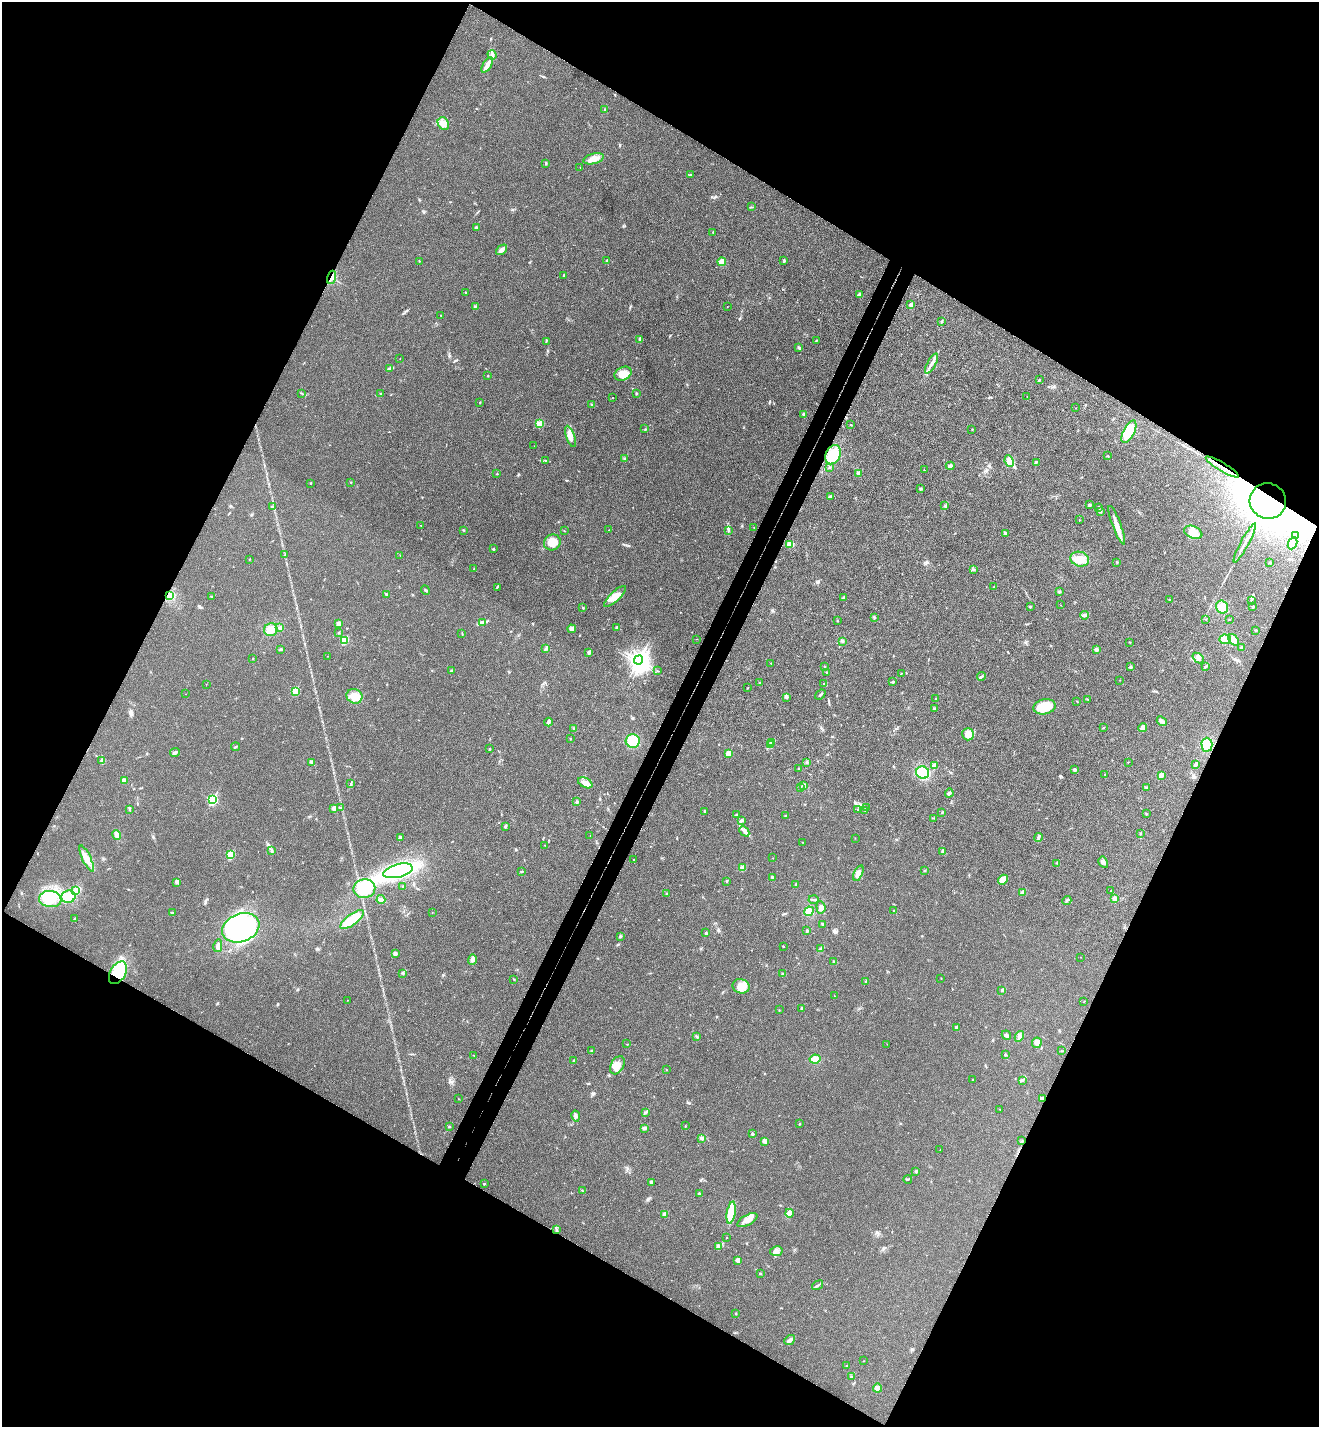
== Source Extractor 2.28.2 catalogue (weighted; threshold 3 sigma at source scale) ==
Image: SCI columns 197-5462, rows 35-5732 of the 5795 x 5765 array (HDU 1 of 3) = the unmasked area's bounding box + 8 px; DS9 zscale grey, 4 x 4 block average (1 PNG px = mean of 4 x 4 image px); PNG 1321 x 1429 px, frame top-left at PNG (2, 2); each listed source drawn as its Kron ellipse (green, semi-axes under 4 px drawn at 4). Shown black and unused: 47% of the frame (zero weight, under 3 of 4 exposures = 6% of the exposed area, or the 3 px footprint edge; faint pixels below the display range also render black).
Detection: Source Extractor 2.28.2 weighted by HDU 2 'WHT'. Background 0.0216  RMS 0.0064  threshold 0.0287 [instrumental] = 3 sigma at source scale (4.5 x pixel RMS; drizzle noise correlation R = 1.50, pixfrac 1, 0.05/0.05 arcsec/px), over >= 5 px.
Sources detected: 368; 3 inside a brighter object's white glare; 3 cosmic-ray / hot-pixel residue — neither listed nor drawn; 8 coinciding with a brighter row at this scale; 13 inside a brighter listed object's ellipse — not listed separately; the other 341 listed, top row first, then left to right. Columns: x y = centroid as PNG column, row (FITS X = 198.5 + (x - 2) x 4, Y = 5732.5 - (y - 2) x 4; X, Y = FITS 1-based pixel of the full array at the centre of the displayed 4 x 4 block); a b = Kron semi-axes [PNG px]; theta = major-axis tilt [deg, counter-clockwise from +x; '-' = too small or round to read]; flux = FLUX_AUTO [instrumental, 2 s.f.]
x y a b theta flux
492 55 5 3 - 10
487 65 8 3 59 24
605 109 2 2 - 1.9
443 123 7 5 -62 20
593 159 10 5 15 31
546 163 3 2 - 4.4
580 167 2 2 - 0.59
691 174 2 2 - 1.8
751 207 2 2 - 1.6
477 227 3 2 - 3.1
713 232 2 2 - 1.9
501 250 6 3 39 20
419 261 2 2 - 1.1
607 261 2 2 - 13
784 261 3 2 - 2.1
722 262 4 4 - 33
564 275 3 2 - 2.3
331 277 7 3 71 12
466 292 2 2 - 2.8
859 294 3 2 - 7.7
911 305 2 2 - 31
475 306 2 2 - 2.5
727 307 2 2 - 0.89
441 315 2 2 - 1.2
942 322 2 2 - 12
640 339 2 2 - 2.5
816 340 2 2 - 1.6
546 341 3 2 - 2.2
799 347 3 2 - 3.1
400 359 2 2 - 0.73
932 364 11 2 61 17
390 368 3 3 - 5.8
623 374 9 6 26 46
488 376 2 2 - 2.1
1039 380 3 2 - 2.7
301 393 2 2 - 1.3
381 393 2 2 - 2.3
636 393 2 2 - 3.3
1027 397 2 2 - 1.2
613 398 2 2 - 0.94
480 402 2 2 - 1.5
592 405 3 2 - 4.1
1076 408 2 2 - 1.7
804 414 3 3 - 7
540 423 4 4 - 25
851 425 2 2 - 1.7
645 429 2 2 - 1.4
972 429 3 2 - 1.9
1129 432 12 5 63 91
570 436 11 4 -71 26
534 446 2 2 - 0.72
833 455 10 7 63 81
1107 456 3 2 - 2.1
625 459 3 2 - 3.8
545 460 2 2 - 1.6
1009 461 6 4 -65 30
1036 462 4 2 - 5.5
950 466 4 3 - 15
830 467 3 2 - 3.5
1222 467 19 2 -31 20
924 470 2 2 - 1.4
858 473 3 3 - 6.7
497 474 2 2 - 3.3
351 482 2 2 - 1.7
310 483 2 2 - 4.6
920 489 3 2 - 5
830 496 3 3 - 4.6
1268 501 18 17 - 2200
1089 505 3 2 - 6.6
945 506 3 2 - 3.6
272 507 3 2 - 4.1
1098 507 2 2 - 2.4
1100 511 3 2 - 4.3
1079 520 2 2 - 1.6
421 525 2 2 - 0.97
1117 525 21 3 -69 38
754 528 2 2 - 1.5
463 530 2 2 - 2.4
608 530 2 2 - 1.1
728 530 3 2 - 3.5
564 531 3 2 - 1.7
1193 532 9 6 -23 39
1005 533 4 3 - 6.7
1295 535 2 2 - 0.66
552 542 8 8 - 54
1245 543 22 2 62 23
1292 543 6 4 64 13
790 544 4 3 - 28
493 549 2 2 - 9.5
285 555 2 2 - 1.9
400 555 2 2 - 0.93
249 559 2 2 - 1.3
1080 559 9 7 -15 51
1117 562 2 2 - 2.4
1270 563 2 2 - 5
474 569 2 2 - 2.4
973 569 2 2 - 1.4
497 587 2 2 - 2.2
994 587 2 2 - 2.7
425 590 5 2 - 3.6
1059 592 3 2 - 3.4
387 595 3 2 - 3
170 596 2 2 - 3
211 596 3 2 - 1.7
615 596 14 5 44 42
844 597 3 2 - 3.5
1169 600 2 2 - 1.9
1251 601 2 2 - 1.3
1060 605 2 2 - 0.71
1030 607 2 2 - 2.4
1222 607 6 6 - 34
1253 607 3 2 - 3
583 608 2 2 - 2.6
1085 615 4 3 - 10
874 618 2 2 - 2.9
1206 619 2 2 - 1.2
1229 620 2 2 - 1
837 621 2 2 - 1.6
482 622 3 2 - 2.3
339 623 3 3 - 13
616 627 2 2 - 3.4
280 628 3 2 - 6.8
572 629 4 3 - 12
271 630 7 6 - 37
1256 630 3 2 - 2.9
339 633 2 2 - 8.1
462 633 2 2 - 1.1
697 639 2 2 - 0.8
1225 639 5 5 - 25
344 640 2 2 - 160
1233 640 6 4 -52 24
842 641 3 2 - 5.4
1130 642 2 2 - 2.2
546 648 2 2 - 2.4
1241 648 3 2 - 3.7
281 649 3 2 - 4.5
1096 649 3 3 - 13
589 652 2 2 - 27
328 656 2 2 - 1.1
1198 658 6 4 -41 14
253 659 2 2 - 2
638 660 5 3 - 1300
771 663 2 2 - 1
824 666 2 2 - 1.8
1206 666 3 2 - 3.4
1131 667 3 2 - 4
657 670 2 2 - 0.88
452 671 2 2 - 6
826 672 2 2 - 2.3
901 673 2 2 - 1.5
982 676 4 2 - 4.9
1120 680 2 2 - 0.78
892 682 4 2 - 4.4
760 683 2 2 - 1.7
206 684 2 2 - 0.8
824 684 3 2 - 3.2
748 688 2 2 - 1.3
295 691 2 2 - 150
185 694 2 2 - 0.81
820 695 6 2 39 4.9
354 696 8 7 - 33
786 698 2 2 - 2.1
936 699 2 2 - 1.7
1087 699 2 2 - 2.1
1077 702 3 2 - 1.6
1044 707 11 7 12 91
934 708 3 2 - 3.5
1162 721 5 3 - 13
548 722 4 3 - 11
1103 728 2 2 - 2.6
1143 728 4 3 - 17
574 729 3 2 - 3.4
968 734 6 5 - 29
570 739 2 2 - 2.3
633 741 7 7 - 120
771 742 2 2 - 2.7
770 745 4 2 - 6.7
1207 745 7 5 -89 92
235 747 4 2 - 3.7
489 749 2 2 - 2.9
175 752 5 2 - 9.2
728 754 2 2 - 93
102 760 2 2 - 3.8
312 762 2 2 - 8.1
807 762 2 2 - 3.3
1128 762 2 2 - 1.7
1195 764 4 2 - 9.1
934 766 3 2 - 17
799 769 2 2 - 2.6
1075 770 3 2 - 7.2
923 773 6 6 - 110
1105 774 2 2 - 1
1161 775 3 3 - 21
124 780 3 2 - 13
585 783 8 5 -28 23
351 784 4 2 - 3.4
804 785 2 2 - 3.6
1146 787 3 2 - 2.5
801 788 3 2 - 3.5
949 793 4 3 - 7.1
212 800 3 2 - 420
577 802 3 2 - 6.3
340 807 2 2 - 1.9
867 808 2 2 - 1.1
130 809 4 2 - 3.5
334 809 2 2 - 26
858 810 2 2 - 2.4
865 810 2 2 - 2.7
704 811 3 2 - 2.6
942 813 3 2 - 2.2
737 814 2 2 - 1.5
1146 814 2 2 - 2
785 816 2 2 - 2
933 818 2 2 - 2
742 820 4 3 - 7.3
505 826 4 2 - 6
744 831 6 3 -47 12
1140 834 2 2 - 2.6
117 835 5 3 - 27
590 836 2 2 - 0.83
400 838 4 3 - 6.5
855 838 2 2 - 0.94
1038 838 4 2 - 6.5
802 842 2 2 - 1.1
545 845 2 2 - 1.4
272 851 2 2 - 1.5
942 852 3 2 - 3.4
230 855 2 2 - 200
773 858 2 2 - 0.72
87 859 14 4 -65 35
634 860 3 2 - 1.9
1103 862 6 4 -61 14
1057 863 2 2 - 1.3
742 868 4 3 - 10
924 870 2 2 - 1.7
398 871 15 6 14 520
521 872 2 2 - 2.8
858 873 8 3 68 17
772 877 3 2 - 4.3
1003 880 5 3 - 42
727 881 3 2 - 2.7
177 882 4 2 - 5.6
795 884 2 2 - 1.6
403 886 3 2 - 3.3
364 889 11 9 13 110
76 891 4 3 - 37
1111 891 2 2 - 2
666 893 2 2 - 5
1023 893 4 3 - 8.8
68 897 7 6 - 38
50 899 11 8 -9 77
381 899 4 3 - 11
814 899 5 2 - 5.2
1115 899 3 2 - 19
1067 901 5 2 - 4
821 907 6 4 -85 18
809 911 5 4 - 30
894 911 3 2 - 3.4
432 912 2 2 - 0.95
172 913 3 2 - 4.1
75 919 2 2 - 2.7
352 920 14 5 37 74
822 924 3 2 - 3.7
241 928 19 14 21 610
807 931 2 2 - 7.4
706 933 2 2 - 12
620 936 3 2 - 4.3
218 946 6 3 77 12
783 946 2 2 - 1.7
821 949 3 2 - 13
395 954 3 3 - 8.4
1081 957 2 2 - 0.62
472 959 5 4 - 12
834 962 3 2 - 3.7
118 973 12 7 59 180
403 973 3 3 - 4.7
782 974 2 2 - 3.7
941 978 2 2 - 1.3
514 979 2 2 - 1.8
866 981 3 2 - 3.7
741 986 8 7 - 46
1002 990 2 2 - 13
835 996 2 2 - 0.87
347 1000 2 2 - 0.68
1084 1002 2 2 - 0.98
801 1008 2 2 - 1.8
779 1010 2 2 - 1.6
956 1027 2 2 - 14
1006 1035 5 3 - 7.8
696 1036 3 2 - 4.3
1019 1036 6 3 61 12
1037 1043 5 4 - 19
627 1044 2 2 - 1.2
887 1044 2 2 - 0.76
591 1051 3 2 - 2.5
1062 1051 2 2 - 1.9
1005 1054 2 2 - 2.8
474 1055 2 2 - 1.2
815 1059 5 4 - 26
574 1060 3 2 - 4
617 1065 10 6 60 38
666 1070 2 2 - 1.4
972 1080 2 2 - 2.1
1022 1080 3 2 - 3.2
459 1099 2 2 - 0.77
1042 1099 4 3 - 7.2
1000 1109 2 2 - 1.2
645 1112 4 2 - 4.9
576 1116 5 2 - 7.2
800 1124 2 2 - 2.5
685 1126 2 2 - 1.5
449 1127 2 2 - 7.9
644 1128 2 2 - 2.8
752 1134 3 2 - 4.6
702 1138 3 2 - 4.8
764 1141 3 2 - 4.6
1022 1141 2 2 - 2.7
940 1150 2 2 - 0.73
916 1171 3 2 - 6.1
908 1179 4 2 - 2.9
652 1182 3 2 - 4.6
484 1184 2 2 - 6.6
582 1191 3 2 - 2.5
699 1193 2 2 - 2.5
731 1213 11 4 80 150
789 1213 4 3 - 9.1
664 1214 4 3 - 8.1
747 1220 11 5 29 23
556 1229 3 2 - 3.2
727 1238 2 2 - 2
718 1246 3 2 - 4
776 1251 6 5 - 18
738 1260 3 3 - 19
760 1274 2 2 - 3
818 1285 6 2 35 6.7
736 1313 2 2 - 6.4
790 1340 6 3 40 18
863 1361 2 2 - 0.99
847 1366 2 2 - 2
851 1377 2 2 - 2.3
877 1388 4 4 - 21
Overlapping masked pixels (flux is a lower limit): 4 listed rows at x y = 331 277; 1222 467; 1268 501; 118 973
Diffuse or blended objects may show on this block-average render without a row.